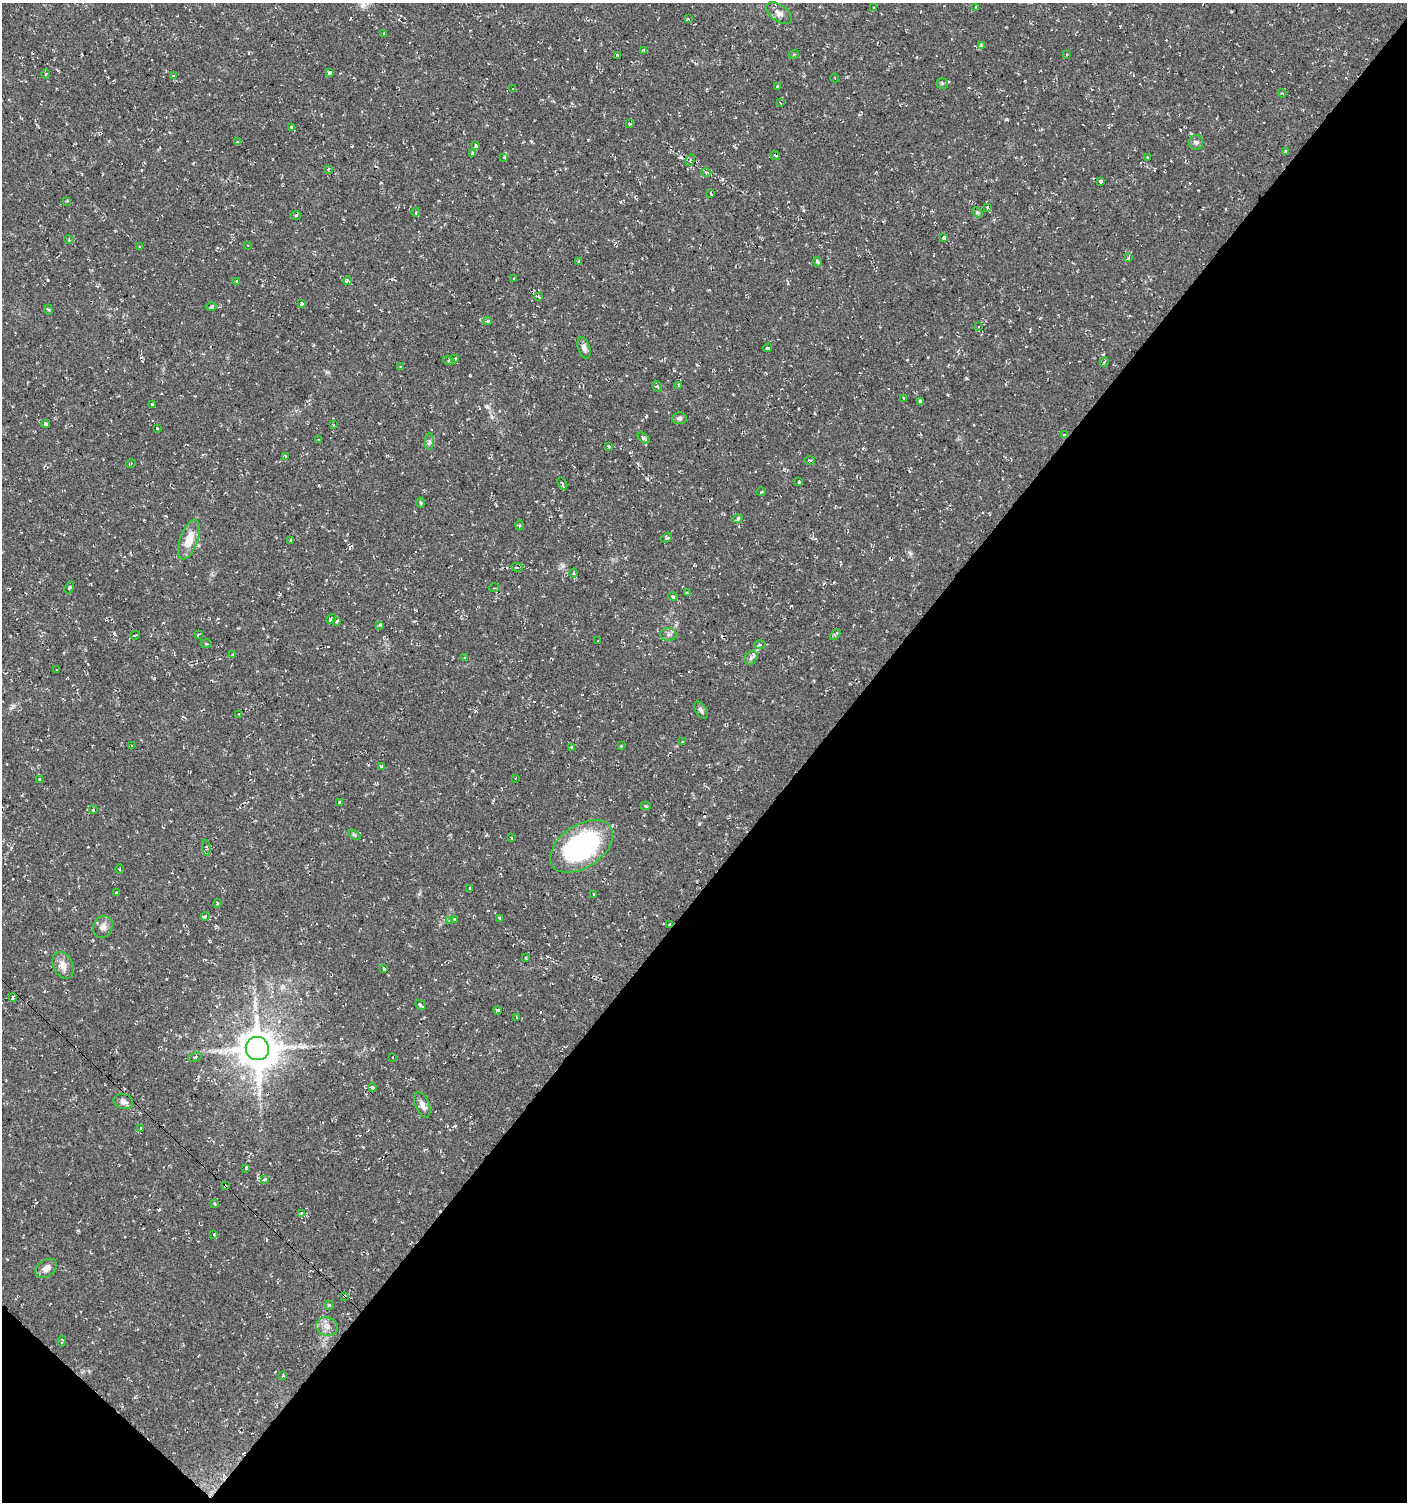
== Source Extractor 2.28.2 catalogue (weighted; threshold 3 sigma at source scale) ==
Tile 15 of 4 x 4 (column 3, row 4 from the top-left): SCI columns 3044-4448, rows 1-1500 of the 6025 x 6006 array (HDU 1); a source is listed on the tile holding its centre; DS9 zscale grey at full resolution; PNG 1409 x 1504 px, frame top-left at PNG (2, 3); each listed source drawn as its Kron ellipse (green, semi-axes under 4 px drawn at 4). Shown black and unused: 43% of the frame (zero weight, under 2 of 3 exposures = <1% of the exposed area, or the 3 px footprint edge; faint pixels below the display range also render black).
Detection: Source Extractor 2.28.2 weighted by HDU 2 'WHT'; one run over the whole footprint, this tile lists its part. Background 0.0323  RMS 0.004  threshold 0.018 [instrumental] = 3 sigma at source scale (4.5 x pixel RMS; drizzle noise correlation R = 1.50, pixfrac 1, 0.0396/0.0396 arcsec/px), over >= 5 px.
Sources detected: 178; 16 cosmic-ray / hot-pixel residue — neither listed nor drawn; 2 inside a brighter listed object's ellipse — not listed separately; the other 160 listed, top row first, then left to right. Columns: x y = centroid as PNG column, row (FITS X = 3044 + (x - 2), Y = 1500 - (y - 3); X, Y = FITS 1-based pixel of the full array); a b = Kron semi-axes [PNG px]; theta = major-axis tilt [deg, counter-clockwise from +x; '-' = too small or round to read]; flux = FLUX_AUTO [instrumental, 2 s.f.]
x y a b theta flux
873 7 3 2 - 0.34
976 7 4 2 - 0.36
779 13 15 8 -36 2.3
688 19 3 3 - 0.56
384 33 3 3 - 0.33
981 45 3 3 - 1.2
644 50 3 3 - 1.6
794 54 5 3 - 0.4
1067 55 3 2 - 0.39
617 56 3 2 - 0.31
330 73 3 3 - 6.8
46 74 5 3 - 0.45
173 76 3 3 - 0.37
835 78 4 3 - 0.34
942 83 5 5 - 0.6
778 86 3 3 - 1.4
513 89 3 3 - 0.46
1282 93 4 3 - 0.41
780 103 3 3 - 0.27
630 124 4 3 - 0.48
291 127 3 3 - 2.1
238 142 3 3 - 2.3
1196 142 7 7 - 1
476 146 3 3 - 1.2
1286 151 4 3 - 0.6
473 153 4 3 - 3.7
775 155 5 3 - 0.45
504 157 3 3 - 1.1
1147 158 3 3 - 1.7
690 160 6 2 59 0.35
328 169 3 3 - 0.45
706 172 5 3 - 0.51
1101 181 4 3 - 1.5
711 194 3 3 - 1.9
67 201 3 3 - 0.35
987 207 3 3 - 2
416 212 4 3 - 0.37
977 212 6 4 -43 0.62
296 215 5 3 - 0.47
944 238 4 3 - 7.6
69 240 5 3 - 0.42
248 245 3 2 - 0.29
140 247 3 3 - 1.2
1128 258 4 3 - 0.83
579 261 4 4 - 0.62
818 262 5 3 - 0.99
514 278 3 3 - 0.88
237 281 3 3 - 0.84
347 281 4 4 - 1.6
538 297 3 3 - 2.9
302 303 4 3 - 1
211 307 5 3 - 0.61
49 310 5 3 - 0.4
488 321 4 3 - 0.82
978 327 3 2 - 0.34
584 348 11 6 -72 1.7
768 348 4 3 - 3.4
455 359 3 3 - 1.4
449 361 6 4 -16 0.48
1104 362 5 3 - 0.43
401 367 3 3 - 0.65
678 385 4 2 - 0.41
657 386 6 3 -59 0.47
904 398 4 3 - 1.5
920 401 4 3 - 6.9
152 404 3 3 - 0.86
679 418 7 6 - 0.88
46 424 4 3 - 3.3
334 425 3 3 - 2.7
157 428 3 3 - 1.3
1065 434 4 2 - 0.36
643 438 7 3 -42 2
319 440 4 3 - 0.32
429 441 8 4 90 0.83
609 446 3 3 - 0.54
285 456 4 4 - 0.5
810 460 5 2 - 0.41
131 464 5 3 - 0.35
799 482 3 3 - 0.38
562 483 6 3 -61 0.51
761 492 5 3 - 0.36
421 503 5 3 - 0.43
738 519 5 3 - 1.7
520 525 5 3 - 0.41
667 538 6 4 40 0.7
189 540 21 9 70 6.6
291 541 3 3 - 11
517 567 5 3 - 0.46
574 573 4 3 - 0.58
69 588 6 4 70 0.53
494 588 5 2 - 0.38
687 593 4 3 - 0.45
673 597 4 3 - 2.7
331 619 5 4 - 1.8
336 621 4 3 - 2.2
379 625 4 4 - 0.43
198 634 4 3 - 0.56
135 635 5 2 - 0.73
668 635 8 6 3 1.2
835 635 6 3 46 0.83
598 641 2 2 - 0.29
206 644 5 3 - 0.47
760 645 5 4 - 0.53
232 655 4 2 - 0.39
464 658 4 2 - 0.29
751 658 7 6 - 1.1
57 670 3 2 - 0.5
701 710 10 5 -58 1.1
239 714 4 2 - 0.36
682 742 3 3 - 0.41
132 746 3 3 - 0.9
621 746 3 3 - 0.38
571 748 3 3 - 4.7
381 766 3 3 - 1.5
516 778 3 2 - 0.28
40 780 3 3 - 0.63
340 802 4 3 - 0.64
646 806 5 4 - 0.56
93 810 4 3 - 0.61
355 835 7 3 -35 0.65
511 838 3 2 - 0.59
581 846 35 21 34 66
206 848 8 2 -81 0.58
120 869 4 3 - 0.28
470 888 4 3 - 0.44
116 893 3 2 - 0.38
594 894 3 3 - 1.3
217 903 4 3 - 0.38
205 916 4 3 - 1.8
499 918 3 2 - 0.54
455 920 3 3 - 5.2
450 921 3 3 - 1
670 924 4 3 - 0.63
103 927 11 9 66 2.2
526 958 3 3 - 0.64
63 965 14 9 -65 3.1
384 968 4 3 - 2.1
13 998 4 3 - 0.58
420 1005 6 3 -44 2.1
498 1010 4 3 - 0.61
516 1017 3 2 - 0.3
257 1048 12 11 - 1200
195 1057 7 3 20 0.53
392 1057 3 2 - 0.63
372 1087 4 4 - 1.4
123 1102 10 7 -17 1.9
422 1105 13 7 -69 2.2
141 1128 3 3 - 1.2
246 1169 4 3 - 0.98
264 1179 3 3 - 1.8
225 1186 4 3 - 1.8
214 1204 4 3 - 0.53
301 1213 3 3 - 1.4
214 1234 3 3 - 0.61
46 1268 12 8 34 2.6
344 1296 3 3 - 0.53
329 1305 5 4 - 0.42
327 1327 11 9 -12 2.5
62 1341 5 2 - 0.42
283 1376 4 3 - 0.37
Overlapping masked pixels (flux is a lower limit): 5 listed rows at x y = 1065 434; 670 924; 257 1048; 225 1186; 344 1296
Unlisted compact peaks at least as high as the median listed source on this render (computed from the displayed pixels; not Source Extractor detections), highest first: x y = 722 179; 612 825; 910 553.